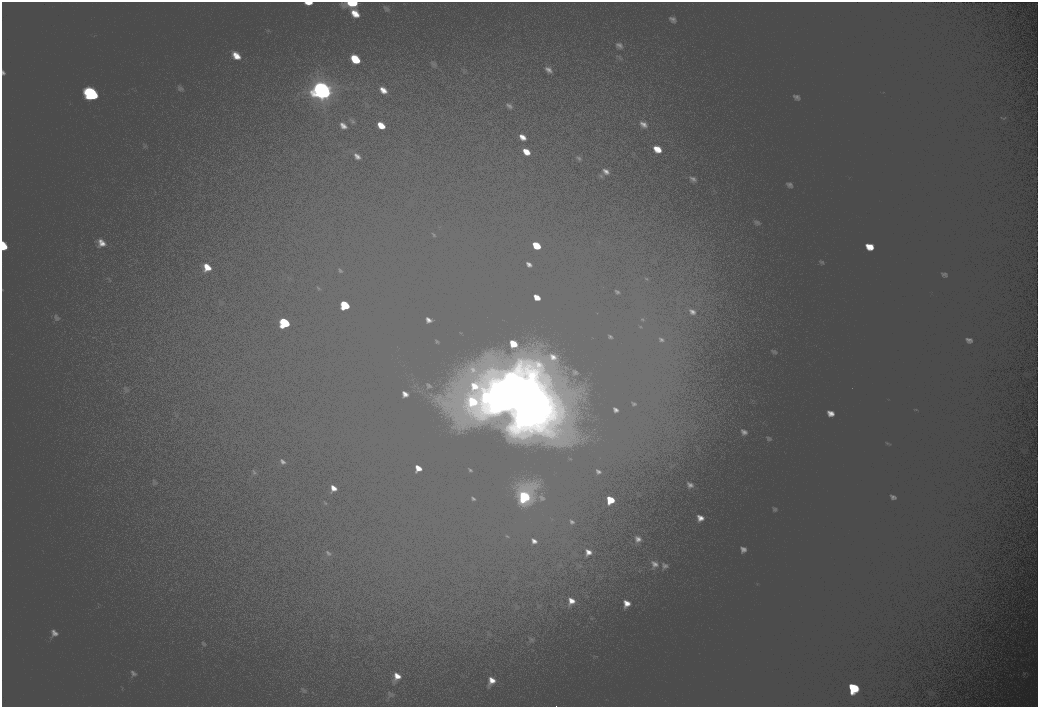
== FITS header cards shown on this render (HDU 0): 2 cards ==
NAXIS1  =                 2072
NAXIS2  =                 1410

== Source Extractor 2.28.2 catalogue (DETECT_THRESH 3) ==
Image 2072 x 1410 px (HDU 0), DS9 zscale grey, zoomed out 1/2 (1 PNG px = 2 x 2 image px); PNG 1040 x 709 px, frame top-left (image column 1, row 1410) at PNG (2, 2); no overlay
Background 101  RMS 30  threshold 90.7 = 3 sigma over >= 5 px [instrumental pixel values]
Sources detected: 14; all 14 listed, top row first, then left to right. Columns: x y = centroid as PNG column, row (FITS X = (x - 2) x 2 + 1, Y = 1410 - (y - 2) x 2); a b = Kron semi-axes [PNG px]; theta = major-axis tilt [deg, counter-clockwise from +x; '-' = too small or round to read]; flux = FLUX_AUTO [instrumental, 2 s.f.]
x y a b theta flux
352 3 12 5 0 19000
356 59 6 3 -45 12000
322 90 21 16 -39 130000
92 94 14 10 -46 57000
536 245 5 3 - 9700
3 246 8 5 -74 14000
344 305 10 6 -47 25000
284 323 11 8 -43 34000
496 392 18 16 -37 160000
487 397 13 11 -37 65000
523 399 32 24 35 410000
524 496 12 9 -37 43000
611 500 5 3 - 8800
853 688 11 8 -25 34000
At the frame edge (FLAGS 8, measured only in part): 2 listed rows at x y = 352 3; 3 246